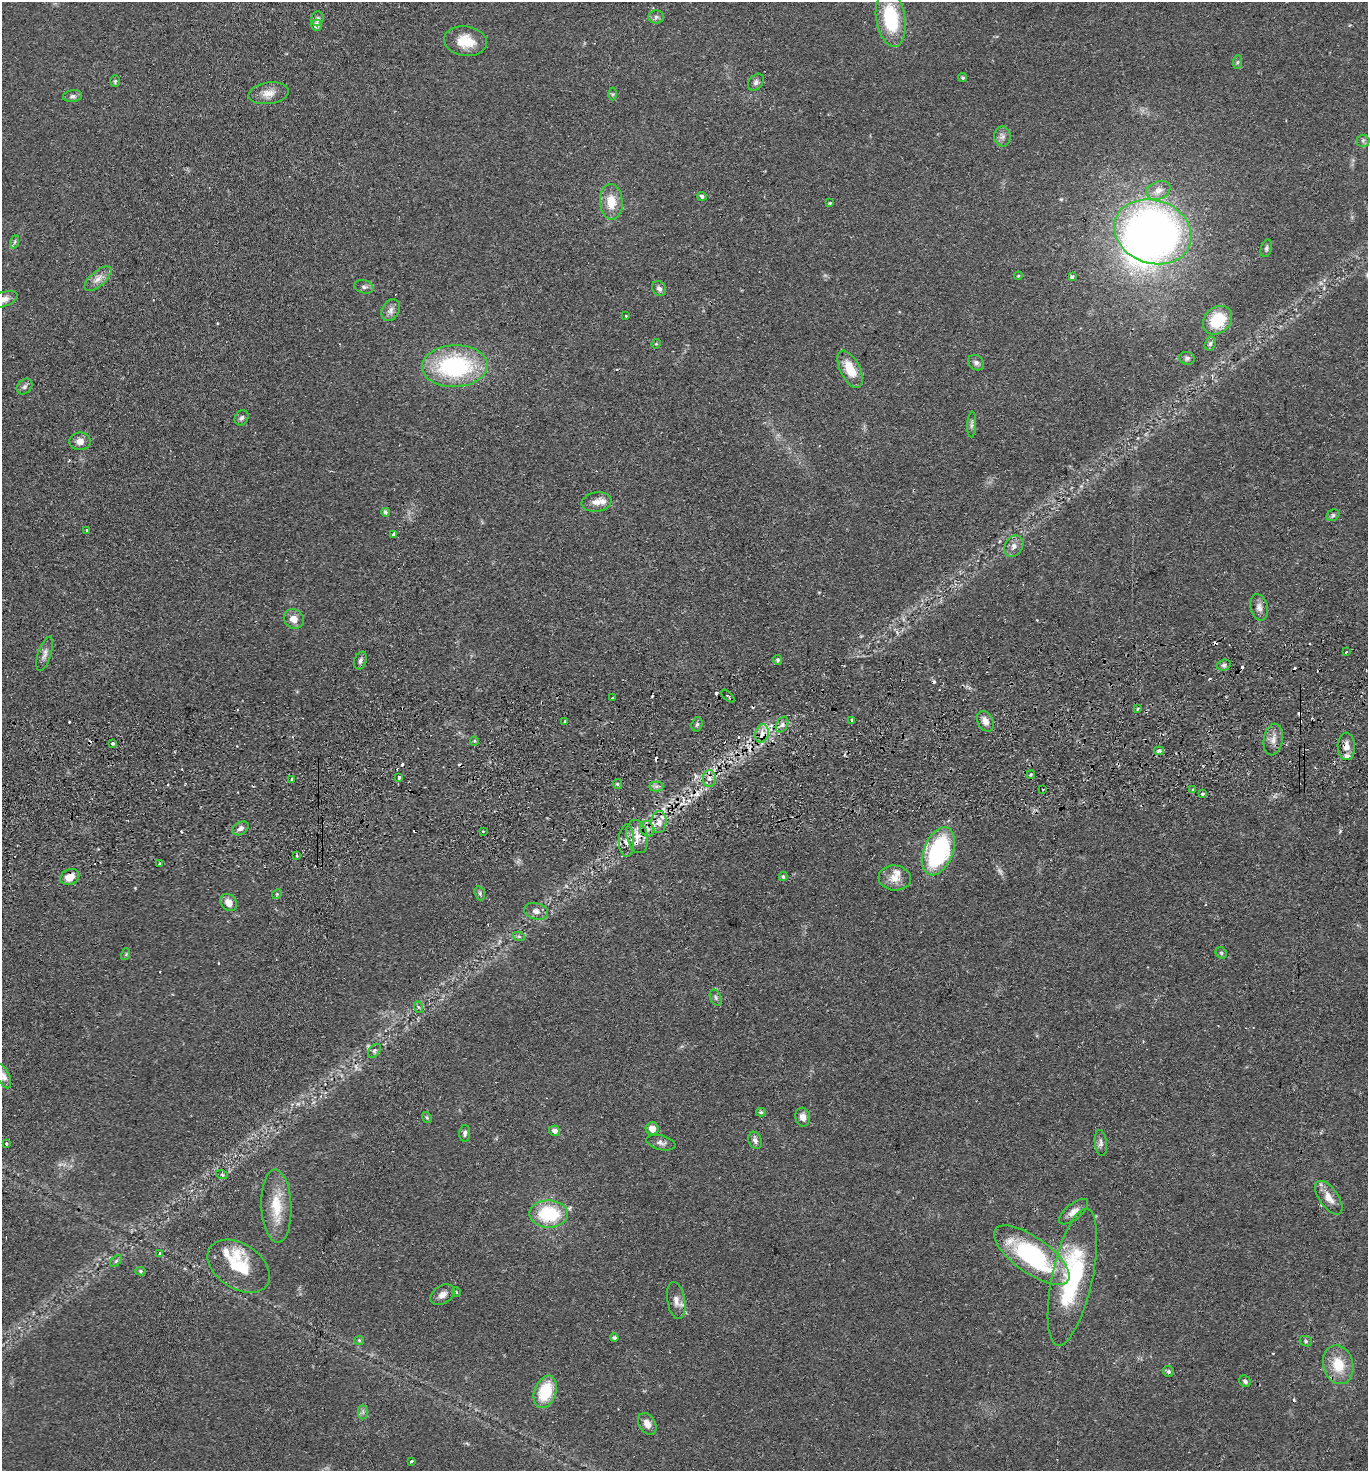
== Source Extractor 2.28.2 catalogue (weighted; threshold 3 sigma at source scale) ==
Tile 5 of 3 x 3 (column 2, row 2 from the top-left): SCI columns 1489-2854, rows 1522-2990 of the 4380 x 4515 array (HDU 1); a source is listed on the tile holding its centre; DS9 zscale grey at full resolution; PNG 1370 x 1473 px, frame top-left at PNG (2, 2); each listed source drawn as its Kron ellipse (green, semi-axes under 4 px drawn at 4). Shown black and unused: <1% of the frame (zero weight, under 2 of 3 exposures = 3% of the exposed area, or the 3 px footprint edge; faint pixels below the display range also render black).
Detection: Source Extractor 2.28.2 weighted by HDU 2 'WHT'; one run over the whole footprint, this tile lists its part. Background 0.0543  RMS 0.0061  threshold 0.0275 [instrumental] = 3 sigma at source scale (4.5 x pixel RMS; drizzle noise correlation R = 1.50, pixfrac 1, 0.05/0.05 arcsec/px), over >= 5 px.
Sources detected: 166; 2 too faint to see at this stretch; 2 inside a brighter object's white glare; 21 cosmic-ray / hot-pixel residue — neither listed nor drawn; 8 inside a brighter listed object's ellipse — not listed separately; the other 133 listed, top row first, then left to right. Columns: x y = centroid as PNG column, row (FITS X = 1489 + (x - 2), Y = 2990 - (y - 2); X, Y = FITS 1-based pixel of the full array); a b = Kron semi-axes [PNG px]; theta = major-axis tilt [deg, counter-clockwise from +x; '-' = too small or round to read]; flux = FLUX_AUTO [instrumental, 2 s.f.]
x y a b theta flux
656 17 8 6 2 1.6
891 18 29 14 -81 38
317 19 7 6 - 1.9
316 25 5 5 - 3
465 41 21 15 -8 13
1237 62 7 4 88 1
963 78 4 4 - 0.96
115 81 6 5 - 0.93
756 82 9 6 50 2.1
268 93 20 11 7 6.6
612 94 6 4 -90 0.88
73 96 10 6 8 1.8
1002 136 10 8 -85 2.7
1363 141 6 6 - 1.3
1158 190 12 9 21 5.3
702 196 5 4 - 1.6
611 202 18 11 -86 11
830 203 3 3 - 0.71
1153 232 39 31 -20 370
14 242 7 4 70 1.2
1266 248 9 5 74 1.4
1018 276 4 3 - 0.52
1072 277 4 4 - 1.5
98 279 16 7 42 4.7
364 287 10 6 -15 1.9
659 288 8 6 -54 2.1
3 299 15 7 18 4.3
391 310 11 8 63 3.3
626 316 3 2 - 0.58
1217 320 16 12 43 23
656 344 5 4 - 0.64
1210 344 7 5 73 1.5
1187 358 8 6 -13 1.5
976 363 8 7 - 1.9
455 366 33 21 2 71
850 369 20 10 -64 13
24 387 9 6 45 1.7
242 418 8 6 57 1.7
972 425 13 4 87 1.6
80 441 10 9 - 4.2
596 502 15 9 9 5
385 512 4 4 - 1.4
1333 515 6 5 - 1.3
86 530 3 3 - 1.3
394 534 3 3 - 2.5
1014 546 11 8 57 3.6
1259 607 13 8 -76 3.6
294 619 10 9 - 5.2
1346 652 3 3 - 1.5
45 654 18 6 72 3.2
360 660 9 6 72 1.9
778 660 5 4 - 1.2
1224 665 7 5 16 1.6
728 696 8 3 -44 1.2
612 698 3 2 - 0.89
1138 709 3 2 - 0.8
852 720 4 3 - 2.1
565 721 3 2 - 1.1
985 721 11 7 -63 4.1
697 724 7 5 73 1.2
782 724 8 5 62 2.3
762 733 9 6 76 4.2
1273 740 16 9 79 4.6
474 741 5 4 - 0.69
113 743 3 3 - 4.5
1346 746 13 8 -89 5.8
1159 751 5 4 - 2.2
1031 775 4 3 - 0.86
399 777 3 3 - 2
709 778 8 6 90 2.7
291 779 3 3 - 1.4
617 784 5 4 - 0.82
656 786 7 5 0 1.6
1043 789 3 2 - 0.54
1193 790 3 3 - 0.98
1202 794 3 3 - 1.8
659 822 11 7 85 4.5
241 828 9 6 30 2.4
647 829 8 7 - 2.8
483 831 3 2 - 0.68
637 836 17 10 -76 7.5
627 841 16 7 -90 4.5
938 851 25 14 67 71
296 856 3 3 - 1
159 863 3 3 - 0.97
70 877 10 7 25 7.7
783 877 4 3 - 1
895 878 16 12 -6 6.8
480 893 7 5 -73 1.1
277 894 5 4 - 0.72
229 903 9 7 -49 4.8
536 911 12 8 -13 3.5
519 937 6 4 -19 0.97
1221 953 6 5 - 1
126 954 6 3 73 0.69
716 997 8 5 -68 1.4
418 1007 6 4 -70 0.9
374 1051 8 5 49 1.4
3 1076 13 6 -65 2.7
761 1112 5 4 - 0.95
427 1117 6 4 -69 0.91
803 1117 9 7 -77 4.3
652 1128 6 6 - 5.3
555 1131 5 5 - 2.8
465 1133 8 5 86 1.6
755 1140 9 6 -68 2.4
661 1143 15 7 -14 2.6
1101 1143 13 6 -83 2.3
6 1144 3 2 - 1.3
222 1175 6 3 -20 0.71
1329 1198 19 9 -55 6.6
276 1206 37 15 -88 18
1074 1212 17 8 39 4.6
549 1214 19 13 -1 37
159 1253 4 2 - 0.73
1032 1255 44 18 -36 81
116 1261 7 4 45 0.96
239 1266 34 22 -33 24
140 1271 5 4 - 0.91
1072 1277 70 20 78 79
456 1292 5 3 - 0.51
442 1295 13 9 33 3.8
676 1300 18 9 -80 4.8
614 1338 4 3 - 1.3
359 1340 5 4 - 0.69
1306 1341 6 5 - 1
1338 1365 19 15 -76 16
1168 1371 6 5 - 1.3
1245 1381 6 5 - 1.5
545 1392 17 11 70 25
363 1412 7 4 -90 1.3
647 1424 11 8 -57 4.4
411 1461 3 3 - 1.7
Overlapping masked pixels (flux is a lower limit): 5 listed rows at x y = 762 733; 1346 746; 659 822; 637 836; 70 877
Isophote crosses this tile's border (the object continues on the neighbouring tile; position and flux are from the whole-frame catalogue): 2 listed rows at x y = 3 299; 3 1076